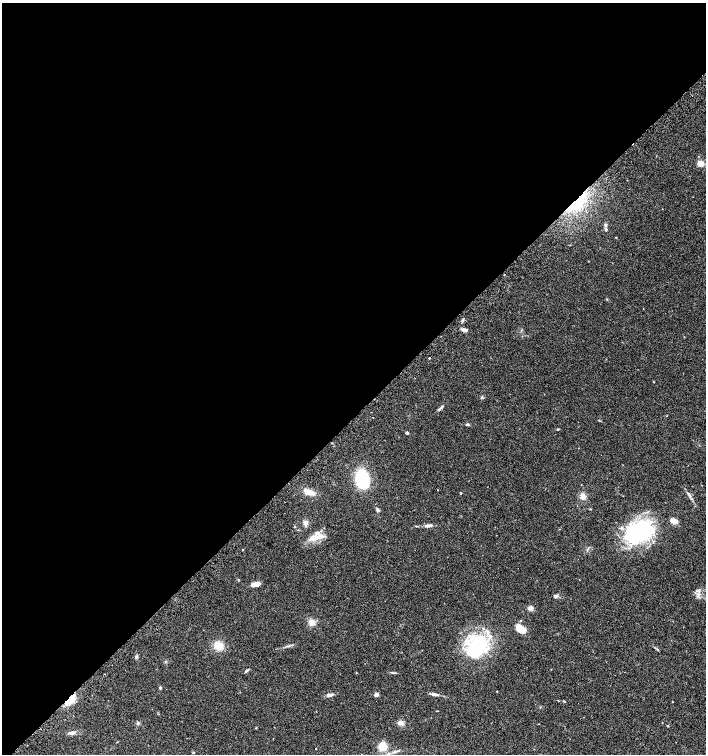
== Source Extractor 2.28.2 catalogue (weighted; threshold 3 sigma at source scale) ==
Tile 2 of 4 x 4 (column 2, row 1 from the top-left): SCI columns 1582-2988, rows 4545-6048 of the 6042 x 6072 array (HDU 1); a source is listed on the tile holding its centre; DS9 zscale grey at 2 x 2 block average (1 PNG px = mean of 2 x 2 image px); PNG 708 x 756 px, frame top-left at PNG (2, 3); no overlay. Shown black and unused: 55% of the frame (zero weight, under 2 of 3 exposures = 2% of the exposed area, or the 3 px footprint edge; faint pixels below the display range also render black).
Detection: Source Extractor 2.28.2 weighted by HDU 2 'WHT'; one run over the whole footprint, this tile lists its part. Background 0.0654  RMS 0.0089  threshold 0.0403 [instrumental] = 3 sigma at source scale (4.5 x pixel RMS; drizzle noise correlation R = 1.50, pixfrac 1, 0.0396/0.0396 arcsec/px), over >= 5 px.
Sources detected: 60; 3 inside a brighter object's white glare — not listed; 4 inside a brighter listed object's ellipse — not listed separately; the other 53 listed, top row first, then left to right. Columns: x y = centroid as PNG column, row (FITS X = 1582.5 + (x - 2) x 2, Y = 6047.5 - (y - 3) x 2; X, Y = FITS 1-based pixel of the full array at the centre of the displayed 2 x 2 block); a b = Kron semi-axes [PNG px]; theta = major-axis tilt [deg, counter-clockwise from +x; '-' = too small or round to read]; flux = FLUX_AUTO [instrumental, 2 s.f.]
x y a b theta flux
700 163 3 3 - 58
577 202 28 9 45 77
605 225 4 3 - 2.8
606 229 5 3 - 2.7
616 237 2 2 - 0.85
463 329 4 3 - 4.6
429 358 2 2 - 3.9
481 397 4 3 - 2.2
440 409 10 2 43 3.7
373 417 2 2 - 1.6
468 424 4 3 - 2.2
558 429 4 2 - 1.6
407 433 3 2 - 2.8
362 479 15 11 -82 110
308 492 11 6 -9 16
461 493 2 2 - 1.5
689 495 9 2 -58 4.7
583 496 5 4 - 14
674 521 6 4 -15 20
305 523 7 5 -80 6.5
416 526 3 2 - 1.3
428 526 9 3 3 6.5
633 532 35 19 -82 120
314 537 16 6 -7 18
242 550 2 2 - 1.3
257 584 7 4 4 13
555 596 4 4 - 2.8
530 608 5 5 - 7
312 622 7 7 - 13
523 630 13 7 -39 16
477 645 31 19 61 130
219 646 8 7 - 28
136 657 4 3 - 2.7
247 670 5 3 - 2.4
356 673 2 2 - 0.93
160 688 3 3 - 2.4
497 691 2 2 - 0.73
434 694 8 3 -6 6.5
329 695 7 3 10 7.2
376 695 6 4 8 4.4
70 700 10 5 47 37
558 701 3 2 - 0.9
564 701 3 2 - 1.3
672 702 2 2 - 0.83
138 723 5 2 - 2.3
401 723 6 5 - 7.7
668 726 3 2 - 1.3
256 728 3 2 - 1.2
72 733 7 4 16 6.4
383 746 8 7 - 27
395 752 6 3 26 3.9
193 753 2 2 - 1.6
389 753 4 2 - 2.4
Overlapping masked pixels (flux is a lower limit): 2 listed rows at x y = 577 202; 70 700
Diffuse or blended objects may show on this block-average render without a row.